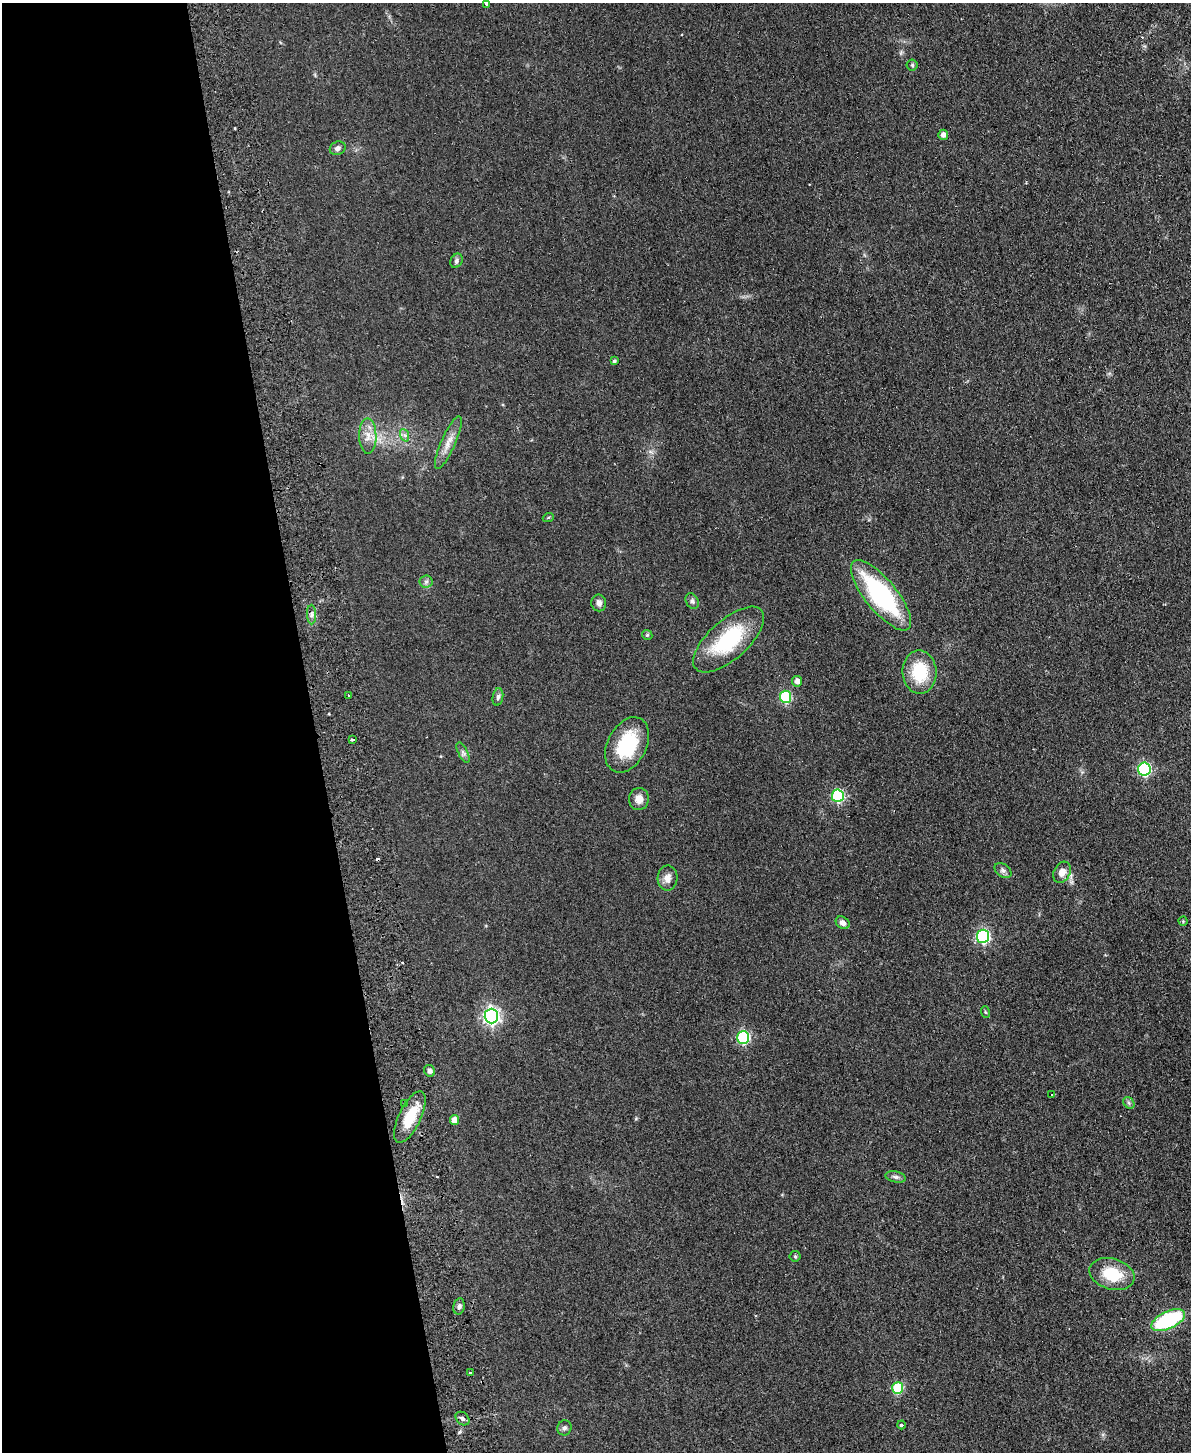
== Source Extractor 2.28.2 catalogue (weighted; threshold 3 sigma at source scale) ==
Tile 5 of 4 x 3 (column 1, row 2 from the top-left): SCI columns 57-1245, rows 1707-3156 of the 4869 x 4754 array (HDU 1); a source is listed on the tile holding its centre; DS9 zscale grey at full resolution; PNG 1193 x 1454 px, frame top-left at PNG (2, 3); each listed source drawn as its Kron ellipse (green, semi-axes under 4 px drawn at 4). Shown black and unused: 26% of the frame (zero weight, under 2 of 3 exposures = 3% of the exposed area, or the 3 px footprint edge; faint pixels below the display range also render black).
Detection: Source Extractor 2.28.2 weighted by HDU 2 'WHT'; one run over the whole footprint, this tile lists its part. Background 0.0633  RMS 0.0093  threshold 0.042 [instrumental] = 3 sigma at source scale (4.5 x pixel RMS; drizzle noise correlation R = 1.50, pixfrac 1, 0.05/0.05 arcsec/px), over >= 5 px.
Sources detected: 56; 3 cosmic-ray / hot-pixel residue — neither listed nor drawn; the other 53 listed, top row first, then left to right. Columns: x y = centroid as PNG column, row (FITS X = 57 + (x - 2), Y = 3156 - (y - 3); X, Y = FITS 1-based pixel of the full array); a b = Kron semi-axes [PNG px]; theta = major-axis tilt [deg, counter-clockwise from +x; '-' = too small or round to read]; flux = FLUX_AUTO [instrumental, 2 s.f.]
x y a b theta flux
486 3 3 3 - 2.2
912 65 5 5 - 1.4
943 135 5 5 - 4.6
338 148 8 6 25 3.3
456 261 7 5 60 2.3
614 361 4 3 - 1.5
404 435 7 4 -69 2
368 436 18 8 -89 9.1
448 443 28 7 66 9.9
548 518 6 3 20 0.85
426 582 6 6 - 2.3
881 595 43 16 -51 120
692 601 8 6 -60 2.4
599 603 8 7 - 3.7
312 615 10 4 -90 2.8
647 635 5 4 - 1.2
729 640 44 19 42 68
920 672 22 17 -86 37
797 681 5 5 - 5.4
348 695 2 2 - 1.2
498 697 9 5 80 2.3
785 697 6 5 - 61
352 740 3 3 - 4.2
627 745 29 19 63 49
463 752 11 4 -63 2.6
1144 769 6 6 - 110
838 796 6 6 - 97
639 799 11 10 - 6.9
1003 870 9 6 -37 2.7
1062 872 11 8 62 6.7
667 878 12 10 88 6.3
1183 921 4 4 - 1
843 923 7 6 - 3.9
983 936 6 6 - 130
985 1012 6 3 -71 1.1
491 1016 7 7 - 270
743 1038 6 6 - 100
429 1071 6 5 - 2.6
1052 1094 3 2 - 0.95
1129 1103 6 5 - 1.6
405 1104 3 3 - 1.3
410 1117 28 11 65 24
454 1120 5 4 - 8.9
896 1177 10 5 -13 2.7
795 1256 5 5 - 1.3
1112 1274 23 15 -16 31
459 1306 8 5 80 2.4
1168 1320 18 8 25 88
471 1373 3 3 - 0.96
898 1388 6 5 - 51
463 1419 8 6 -42 2.6
901 1425 4 3 - 1.9
564 1428 8 7 - 2.4
Isophote crosses this tile's border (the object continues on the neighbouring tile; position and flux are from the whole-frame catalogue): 1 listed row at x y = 486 3